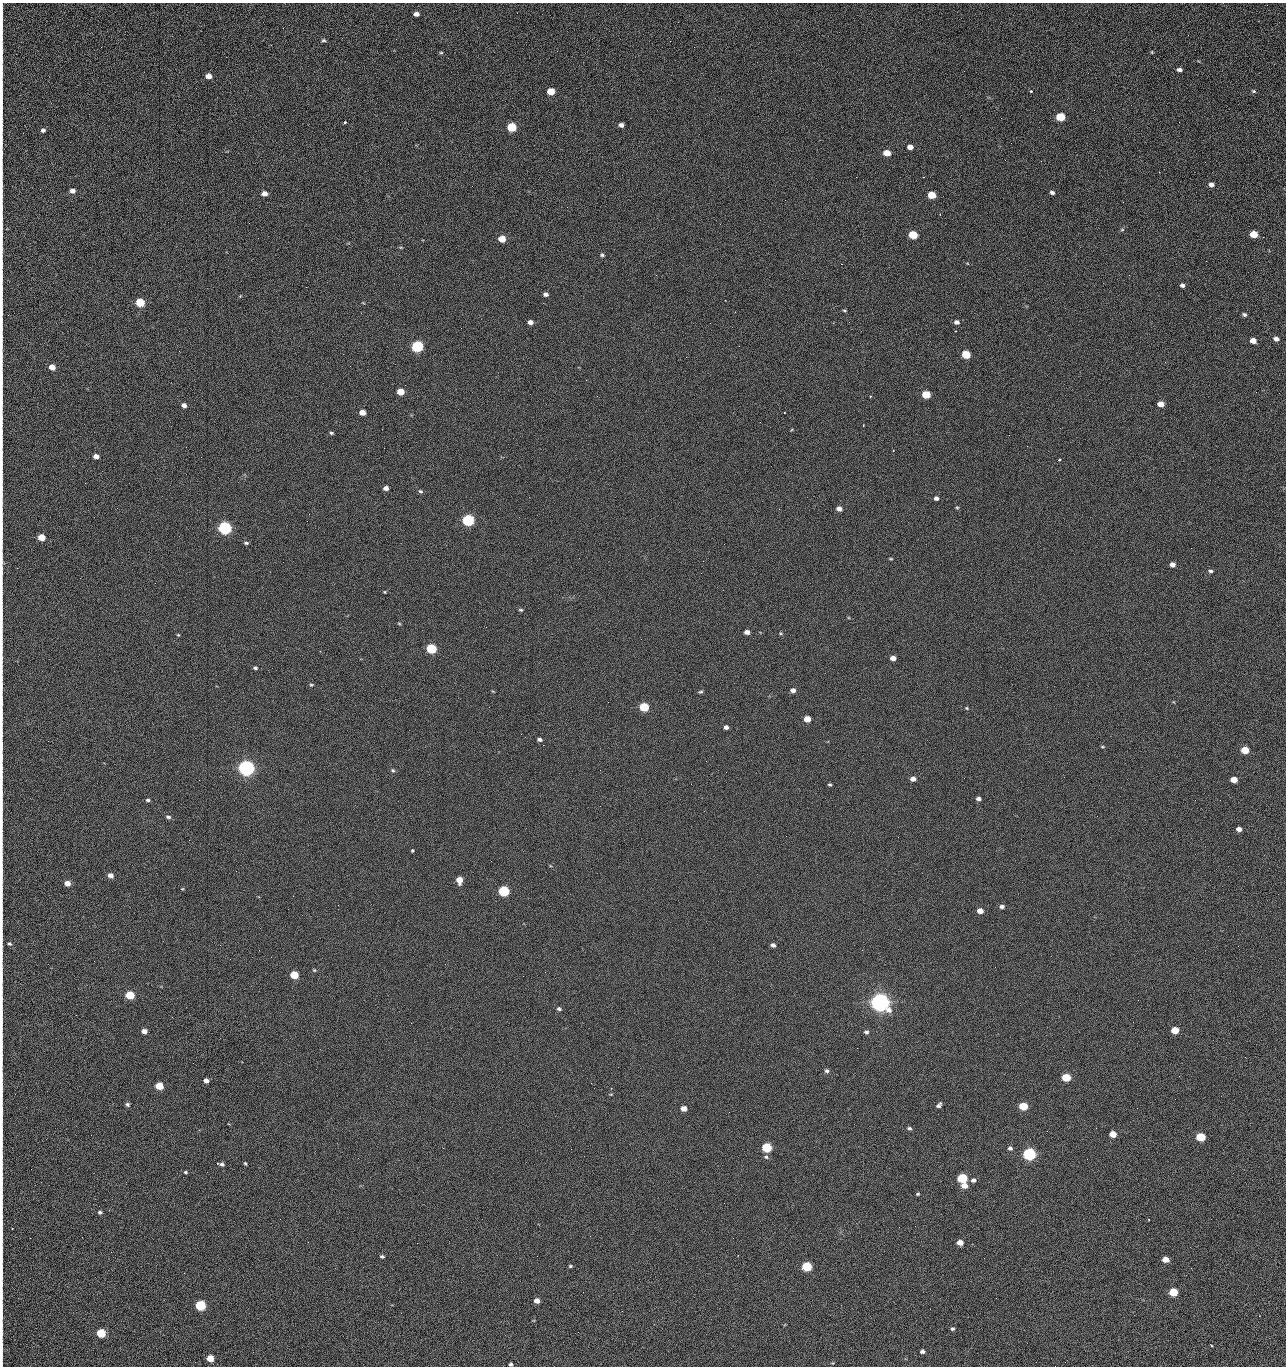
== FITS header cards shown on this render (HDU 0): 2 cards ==
NAXIS1  =                 1284 /fastest changing axis
NAXIS2  =                 1364 /next to fastest changing axis

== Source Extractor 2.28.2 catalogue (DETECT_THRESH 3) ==
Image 1284 x 1364 px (HDU 0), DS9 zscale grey, 1 PNG px = 1 image px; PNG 1288 x 1368 px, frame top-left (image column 1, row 1364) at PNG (2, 3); no overlay
Background 124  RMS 14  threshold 43.3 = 3 sigma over >= 5 px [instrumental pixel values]
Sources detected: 225; all 225 listed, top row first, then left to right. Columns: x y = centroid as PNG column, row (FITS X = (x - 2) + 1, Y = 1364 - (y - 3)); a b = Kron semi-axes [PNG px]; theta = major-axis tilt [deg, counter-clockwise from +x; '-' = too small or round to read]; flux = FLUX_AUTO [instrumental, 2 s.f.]
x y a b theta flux
416 14 5 4 - 4.8e+03
2 19 17 2 90 3.2e+03
1188 35 2 2 - 1.3e+03
323 40 6 4 -12 1.6e+03
670 41 3 2 - 7.8e+02
2 51 15 2 90 3.1e+03
1152 52 4 4 - 9.2e+02
441 53 4 4 - 1.1e+03
1179 70 6 4 -3 2.8e+03
208 76 5 4 - 8.4e+03
551 91 6 5 - 2.3e+04
1031 91 3 3 - 2.1e+03
1254 91 6 4 -17 1.5e+03
2 94 16 2 90 3.1e+03
1060 117 6 5 - 4.3e+04
2 120 10 2 90 1.9e+03
345 122 3 3 - 1.5e+03
1179 122 2 2 - 1.3e+03
621 125 5 4 - 3.7e+03
512 127 6 5 - 5.3e+04
43 130 5 5 - 2.6e+03
910 147 5 4 - 6.1e+03
2 153 10 2 90 1.5e+03
887 153 6 5 - 1.6e+04
1005 160 2 2 - 1.5e+03
1041 161 2 2 - 2.0e+03
2 175 9 2 90 1.5e+03
856 177 2 2 - 2.4e+03
923 177 2 2 - 3.0e+04
1211 184 6 5 - 3.9e+03
72 191 5 5 - 4.8e+03
1052 192 5 4 - 2.7e+03
264 194 5 4 - 6.0e+03
932 195 6 5 - 2.8e+04
785 200 2 2 - 4.3e+02
1123 202 3 2 - 9.1e+02
2 208 11 2 90 1.9e+03
1122 230 6 4 1 1.1e+03
1254 234 6 5 - 2.4e+04
913 235 6 5 - 4.1e+04
1263 237 3 2 - 8.6e+02
502 239 5 5 - 2.0e+04
401 247 5 3 - 9.1e+02
2 249 11 2 90 1.5e+03
602 255 5 4 - 1.7e+03
841 264 2 2 - 2.7e+04
656 275 3 2 - 1.9e+03
1182 285 4 4 - 2.7e+03
306 287 2 2 - 8.1e+02
545 294 5 4 - 3.1e+03
240 296 5 3 - 8.2e+02
725 300 2 2 - 6.0e+02
140 302 5 5 - 5.1e+04
2 308 22 2 90 3.4e+03
844 310 6 3 -1 1.1e+03
1244 315 5 4 - 2.2e+03
530 322 5 4 - 5.0e+03
849 322 2 2 - 1.1e+03
956 322 6 5 - 3.6e+03
710 323 2 2 - 3.5e+03
956 331 2 2 - 6.2e+02
1276 339 5 4 - 4.2e+03
1253 341 5 4 - 1.0e+04
417 346 6 5 - 1.6e+05
739 346 2 2 - 5.6e+02
966 354 6 5 - 4.0e+04
350 366 2 2 - 2.5e+03
52 367 5 4 - 1.1e+04
2 382 17 2 90 3.0e+03
400 392 5 5 - 1.9e+04
1256 392 3 2 - 1.7e+03
926 394 6 5 - 3.3e+04
870 396 3 2 - 8.1e+02
1161 404 5 4 - 9.7e+03
184 405 5 4 - 4.6e+03
362 412 5 4 - 9.6e+03
784 412 3 3 - 1.2e+03
863 425 3 2 - 6.9e+02
331 433 5 3 - 1.5e+03
1009 435 3 2 - 1.4e+03
1027 446 2 2 - 5.6e+02
186 447 2 2 - 2.8e+03
96 456 5 4 - 5.8e+03
1059 460 3 3 - 1.4e+03
85 483 3 2 - 1.0e+03
2 488 7 2 90 9.6e+02
386 488 5 4 - 4.8e+03
420 491 6 5 - 1.8e+03
936 498 5 4 - 3.2e+03
957 507 5 4 - 1.2e+03
779 509 2 2 - 5.8e+02
839 509 5 4 - 5.0e+03
468 520 6 5 - 1.9e+05
225 528 6 5 - 3.2e+05
2 535 6 2 90 9.6e+02
41 537 5 5 - 1.9e+04
246 543 5 3 - 1.7e+03
891 559 4 3 - 1.0e+03
2 561 13 3 -83 1.9e+03
1172 565 5 4 - 5.3e+03
17 568 2 2 - 4.5e+02
1210 571 6 4 -8 2.1e+03
385 592 4 3 - 9.8e+02
521 610 6 4 -13 1.5e+03
399 623 5 3 - 1.0e+03
747 632 5 4 - 5.1e+03
780 633 6 3 -32 1.0e+03
178 635 4 3 - 9.7e+02
431 649 6 5 - 9.0e+04
320 651 2 2 - 5.5e+02
893 658 5 4 - 7.2e+03
255 668 5 4 - 1.9e+03
311 685 6 4 -2 1.2e+03
793 690 5 4 - 4.1e+03
493 691 5 3 - 7.7e+02
700 692 6 4 17 1.5e+03
2 703 9 2 90 1.5e+03
644 707 6 5 - 6.3e+04
967 708 5 4 - 1.2e+03
2 716 13 2 90 2.1e+03
807 719 5 4 - 1.4e+04
726 727 4 4 - 3.5e+03
539 739 5 4 - 2.7e+03
543 745 2 2 - 3.5e+03
2 746 9 2 90 1.5e+03
1102 747 6 3 -8 1.0e+03
1245 750 5 5 - 2.7e+04
706 761 2 2 - 2.4e+03
246 768 6 5 - 7.1e+05
393 770 6 5 - 1.6e+03
726 772 2 2 - 2.5e+03
913 779 5 4 - 5.7e+03
1234 780 5 4 - 1.3e+04
830 784 3 3 - 1.3e+03
979 799 4 4 - 3.6e+03
148 800 5 4 - 1.8e+03
2 803 16 2 90 2.6e+03
168 817 7 5 -24 2.4e+03
1239 829 5 4 - 5.7e+03
412 850 3 3 - 1.2e+03
2 875 7 2 90 1.1e+03
110 875 5 5 - 5.8e+03
459 880 5 5 - 1.4e+04
67 883 5 4 - 9.5e+03
182 889 4 3 - 8.3e+02
504 891 6 5 - 1.2e+05
1002 906 6 4 -1 2.9e+03
980 911 5 4 - 9.5e+03
9 944 4 4 - 1.6e+03
773 945 4 4 - 3.5e+03
314 970 5 5 - 1.2e+03
294 975 5 5 - 3.3e+04
523 976 2 2 - 2.1e+03
130 995 5 5 - 5.1e+04
880 1002 7 6 - 1.1e+06
559 1009 5 4 - 2.2e+03
411 1023 2 2 - 5.6e+03
1175 1030 5 4 - 2.9e+04
144 1031 5 4 - 6.2e+03
866 1032 6 5 - 2.4e+03
2 1045 8 2 90 1.3e+03
857 1048 2 2 - 1.4e+03
1245 1057 3 2 - 1.9e+03
827 1071 5 5 - 2.4e+03
1179 1076 2 2 - 2.7e+03
1066 1077 5 5 - 4.7e+04
206 1080 5 4 - 5.0e+03
159 1086 5 5 - 3.0e+04
611 1094 5 3 - 8.9e+02
127 1104 5 4 - 2.0e+03
939 1105 7 4 49 2.6e+03
1023 1106 5 5 - 4.4e+04
684 1108 5 4 - 8.9e+03
2 1111 20 2 90 3.1e+03
729 1112 3 2 - 9.3e+02
909 1128 5 4 - 1.9e+03
1096 1128 2 2 - 4.9e+02
1113 1134 5 4 - 1.7e+04
91 1135 2 2 - 2.5e+03
1201 1137 5 5 - 5.7e+04
767 1147 6 5 - 7.8e+04
1010 1148 5 5 - 2.5e+03
571 1149 2 2 - 8.7e+02
1029 1154 6 5 - 2.8e+05
766 1157 7 5 -17 2.1e+03
1087 1159 2 2 - 1.4e+03
245 1163 4 3 - 1.2e+03
222 1164 5 4 - 3.0e+03
185 1172 5 4 - 1.4e+03
962 1178 6 5 - 8.5e+04
973 1180 6 5 - 3.4e+03
2 1185 12 2 90 1.7e+03
964 1186 5 5 - 9.9e+03
918 1194 3 3 - 1.3e+03
100 1212 5 4 - 2.2e+03
280 1219 2 2 - 2.1e+03
1148 1219 2 2 - 8.6e+02
12 1228 3 2 - 8.5e+02
2 1241 14 2 90 2.6e+03
308 1242 2 2 - 1.9e+03
960 1242 5 4 - 8.8e+03
417 1243 2 2 - 5.6e+03
382 1256 5 4 - 1.6e+03
1165 1259 5 4 - 1.4e+04
2 1260 8 2 90 1.1e+03
570 1266 4 3 - 1.4e+03
807 1267 6 5 - 7.9e+04
1191 1268 2 2 - 4.1e+02
2 1274 9 2 90 1.6e+03
583 1292 2 2 - 4.9e+02
1173 1292 5 5 - 4.6e+04
2 1295 21 2 90 3.9e+03
996 1298 2 2 - 2.8e+03
537 1301 5 4 - 7.6e+03
200 1305 6 5 - 9.9e+04
622 1311 2 2 - 9.0e+02
952 1329 4 4 - 2.0e+03
578 1332 2 2 - 3.5e+03
101 1333 5 5 - 5.4e+04
1211 1345 3 2 - 9.2e+02
2 1347 23 2 90 3.8e+03
922 1351 5 4 - 3.2e+03
210 1358 5 5 - 1.9e+04
511 1364 4 4 - 1.8e+03
1055 1366 2 2 - 2.1e+03
At the frame edge (FLAGS 8, measured only in part): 28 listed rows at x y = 2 19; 2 51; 2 94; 2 120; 2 153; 2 175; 2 208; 2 249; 2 308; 2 382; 2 488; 2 535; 2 561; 2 703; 2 716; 2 746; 2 803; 2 875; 2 1045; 2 1111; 2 1185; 2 1241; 2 1260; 2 1274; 2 1295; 2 1347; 511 1364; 1055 1366

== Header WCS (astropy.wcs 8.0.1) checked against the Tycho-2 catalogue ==
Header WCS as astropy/WCSLIB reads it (CRVAL/CRPIX/CD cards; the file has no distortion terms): RA---TAN/DEC--TAN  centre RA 15:41:40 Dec +51:59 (235.42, +51.99 deg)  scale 1.26 arcsec/px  FOV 26.9' x 28.5'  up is +92 deg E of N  parity flipped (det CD > 0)
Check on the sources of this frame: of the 60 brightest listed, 10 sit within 2.0 arcsec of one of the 11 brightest Tycho-2 stars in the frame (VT <= 12.29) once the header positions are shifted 0.47 arcsec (0.27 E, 0.39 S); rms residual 0.81 arcsec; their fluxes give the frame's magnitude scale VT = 24.49 - 2.5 log10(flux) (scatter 0.23 mag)
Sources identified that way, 10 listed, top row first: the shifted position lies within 2.0 arcsec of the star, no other Tycho-2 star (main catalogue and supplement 1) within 4.0 arcsec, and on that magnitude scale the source's flux lands within +1.5 / -3 mag of the star's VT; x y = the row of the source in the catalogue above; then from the Tycho-2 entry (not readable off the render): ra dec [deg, ICRS J2000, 3 dp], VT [Tycho-2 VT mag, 2 dp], TYC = Tycho-2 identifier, HIP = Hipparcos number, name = IAU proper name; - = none
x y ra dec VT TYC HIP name
417 346 235.614 +52.064 11.61 3489-1132-1 - -
468 520 235.514 +52.049 11.19 3489-1407-1 - -
225 528 235.515 +52.133 11.12 3489-1380-1 - -
246 768 235.378 +52.130 9.31 3489-1322-1 76850 -
504 891 235.303 +52.042 11.52 3489-958-1 - -
880 1002 235.232 +51.912 9.59 3489-824-1 - -
1029 1154 235.143 +51.862 10.97 3489-1016-1 - -
962 1178 235.131 +51.886 12.29 3489-908-1 - -
807 1267 235.084 +51.941 11.45 3489-1346-1 - -
200 1305 235.075 +52.152 11.74 3489-912-1 - -